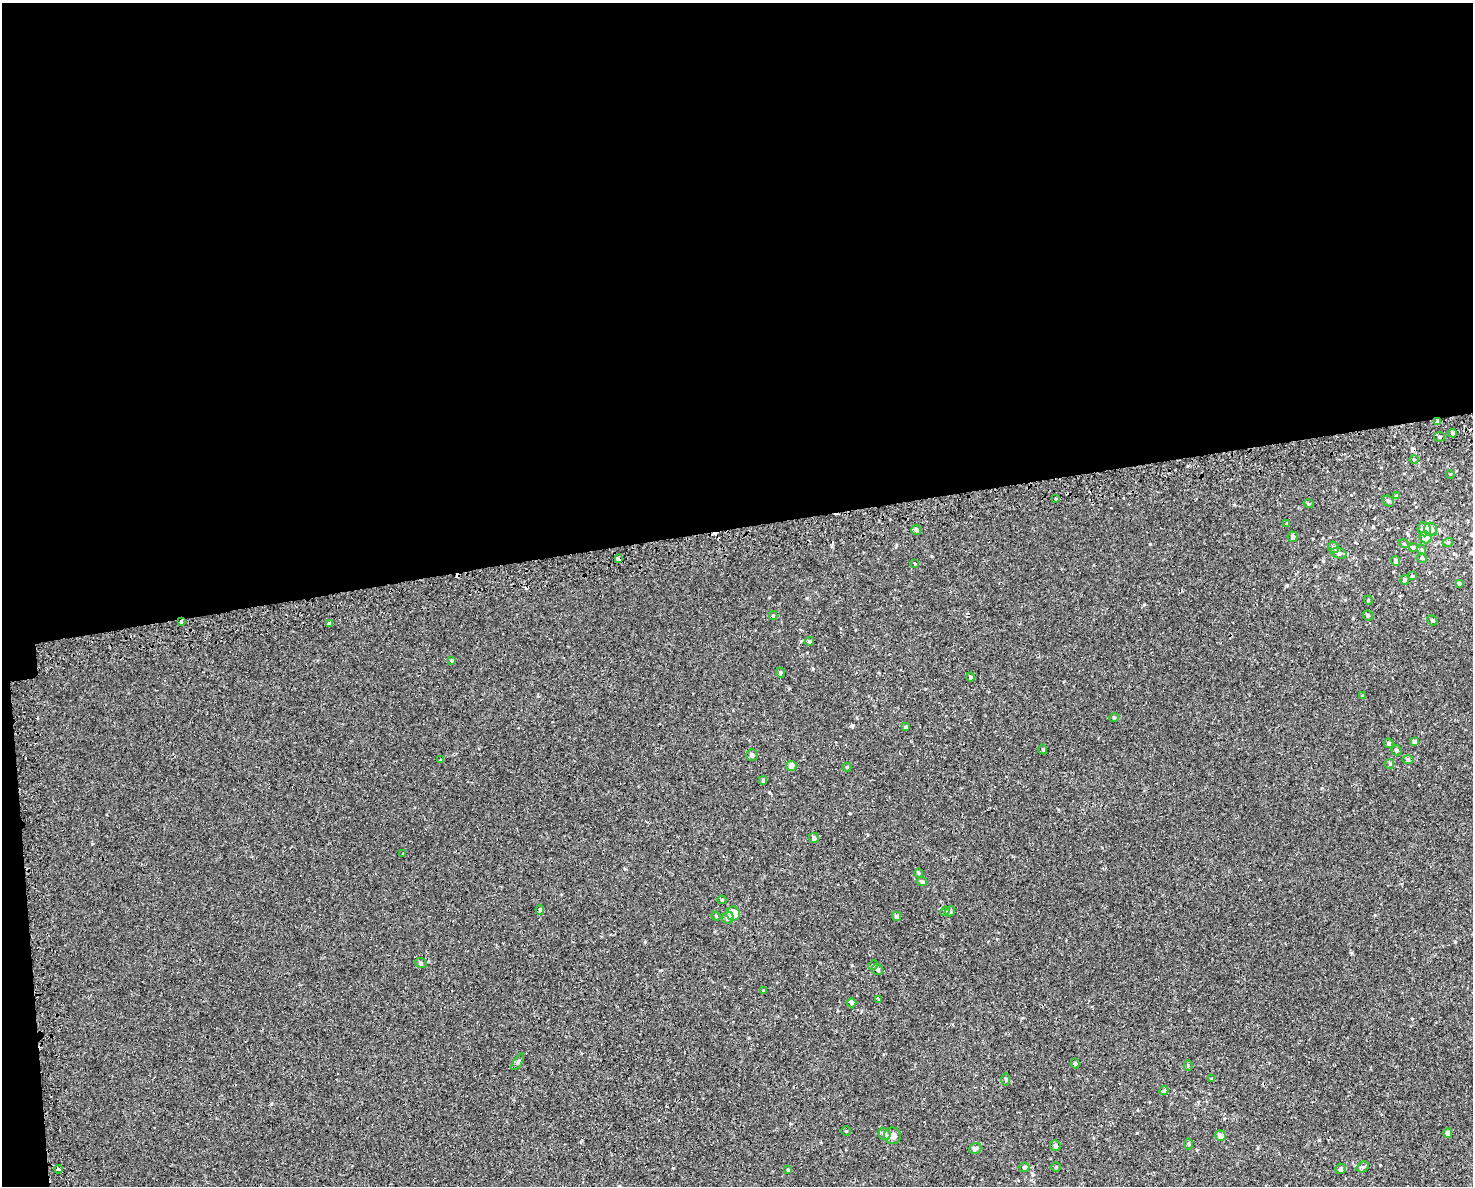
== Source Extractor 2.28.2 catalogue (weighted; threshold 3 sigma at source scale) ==
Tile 1 of 3 x 4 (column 1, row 1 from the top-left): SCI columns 94-1564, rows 3590-4773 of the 4556 x 4811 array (HDU 1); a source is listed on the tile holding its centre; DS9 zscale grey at full resolution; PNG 1475 x 1188 px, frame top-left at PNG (2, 3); each listed source drawn as its Kron ellipse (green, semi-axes under 4 px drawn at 4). Shown black and unused: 45% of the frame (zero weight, under 2 of 3 exposures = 3% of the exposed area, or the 3 px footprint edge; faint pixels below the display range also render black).
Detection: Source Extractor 2.28.2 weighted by HDU 2 'WHT'; one run over the whole footprint, this tile lists its part. Background 5.66e-04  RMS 0.0026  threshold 0.0117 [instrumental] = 3 sigma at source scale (4.5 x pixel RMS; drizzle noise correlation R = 1.50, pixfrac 1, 0.0396/0.0396 arcsec/px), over >= 5 px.
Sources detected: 96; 5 cosmic-ray / hot-pixel residue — neither listed nor drawn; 1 inside a brighter listed object's ellipse — not listed separately; the other 90 listed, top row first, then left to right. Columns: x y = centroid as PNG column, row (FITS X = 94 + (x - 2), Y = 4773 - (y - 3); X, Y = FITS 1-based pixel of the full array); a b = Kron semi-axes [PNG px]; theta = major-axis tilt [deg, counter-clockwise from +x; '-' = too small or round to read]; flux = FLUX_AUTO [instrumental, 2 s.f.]
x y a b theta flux
1437 422 4 4 - 0.51
1453 433 4 3 - 0.44
1440 437 5 4 - 0.68
1414 460 5 3 - 0.23
1450 474 4 2 - 0.18
1396 496 4 4 - 0.26
1056 499 3 2 - 0.3
1388 501 6 5 - 0.36
1309 504 5 3 - 0.26
1287 524 4 3 - 0.32
1424 529 7 6 - 2.8
1431 529 7 6 - 1.9
916 530 5 4 - 0.95
1293 537 5 5 - 0.6
1425 537 6 5 - 2.7
1448 542 5 3 - 0.26
1404 544 5 3 - 0.24
1334 547 6 5 - 0.59
1413 547 4 4 - 0.31
1422 550 5 3 - 0.28
1339 553 8 5 -21 0.56
1422 558 5 4 - 0.31
618 559 4 3 - 1.4
1396 561 5 4 - 0.99
915 564 4 3 - 1.3
1412 576 4 3 - 0.21
1405 580 5 5 - 0.57
1459 583 4 4 - 0.32
1368 600 4 3 - 0.19
1368 615 5 5 - 0.38
773 616 4 4 - 0.27
1432 620 5 4 - 0.41
181 622 3 3 - 2.2
330 624 4 3 - 4.7
809 641 4 4 - 0.38
452 660 4 3 - 0.3
781 673 5 4 - 0.43
970 677 4 4 - 0.5
1362 696 4 3 - 0.35
1114 718 5 4 - 0.27
906 727 4 4 - 0.4
1414 742 4 4 - 0.68
1389 743 5 4 - 0.48
1043 749 5 4 - 0.31
1396 750 5 5 - 0.55
752 755 6 6 - 0.76
441 760 3 3 - 0.25
1408 760 6 4 0 0.31
1390 764 5 4 - 0.29
791 766 5 5 - 1.5
847 767 4 4 - 0.23
763 780 4 3 - 0.5
814 838 5 5 - 0.64
403 853 3 2 - 0.38
919 873 5 3 - 0.28
922 882 5 4 - 0.57
722 900 4 4 - 0.28
540 910 5 4 - 0.32
945 911 5 4 - 0.25
950 911 5 4 - 0.36
733 914 7 7 - 2.9
716 916 4 4 - 0.26
897 916 4 4 - 0.59
728 918 6 5 - 0.89
421 963 6 5 - 0.39
873 965 5 4 - 0.32
878 970 6 5 - 0.49
763 991 4 3 - 0.25
879 999 3 3 - 0.65
852 1003 5 4 - 0.94
518 1062 9 4 57 0.45
1075 1063 5 3 - 0.37
1188 1065 5 4 - 0.28
1211 1079 4 2 - 0.22
1006 1080 6 3 -90 0.27
1164 1091 5 4 - 0.35
846 1131 4 4 - 0.27
1448 1133 5 4 - 1.4
885 1134 6 5 - 1.4
892 1136 8 8 - 1.4
1220 1136 5 5 - 1.2
1189 1144 5 3 - 0.26
1055 1146 6 5 - 0.58
975 1148 6 5 - 0.62
1024 1167 5 4 - 0.43
1056 1167 4 4 - 0.32
1363 1167 6 5 - 0.42
59 1169 4 3 - 4.4
1340 1169 5 5 - 0.41
788 1170 3 3 - 0.23
Overlapping masked pixels (flux is a lower limit): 4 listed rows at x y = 1437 422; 618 559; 181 622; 330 624
Unlisted compact peaks at least as high as the median listed source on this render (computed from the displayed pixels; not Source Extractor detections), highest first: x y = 852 726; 769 792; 1150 544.